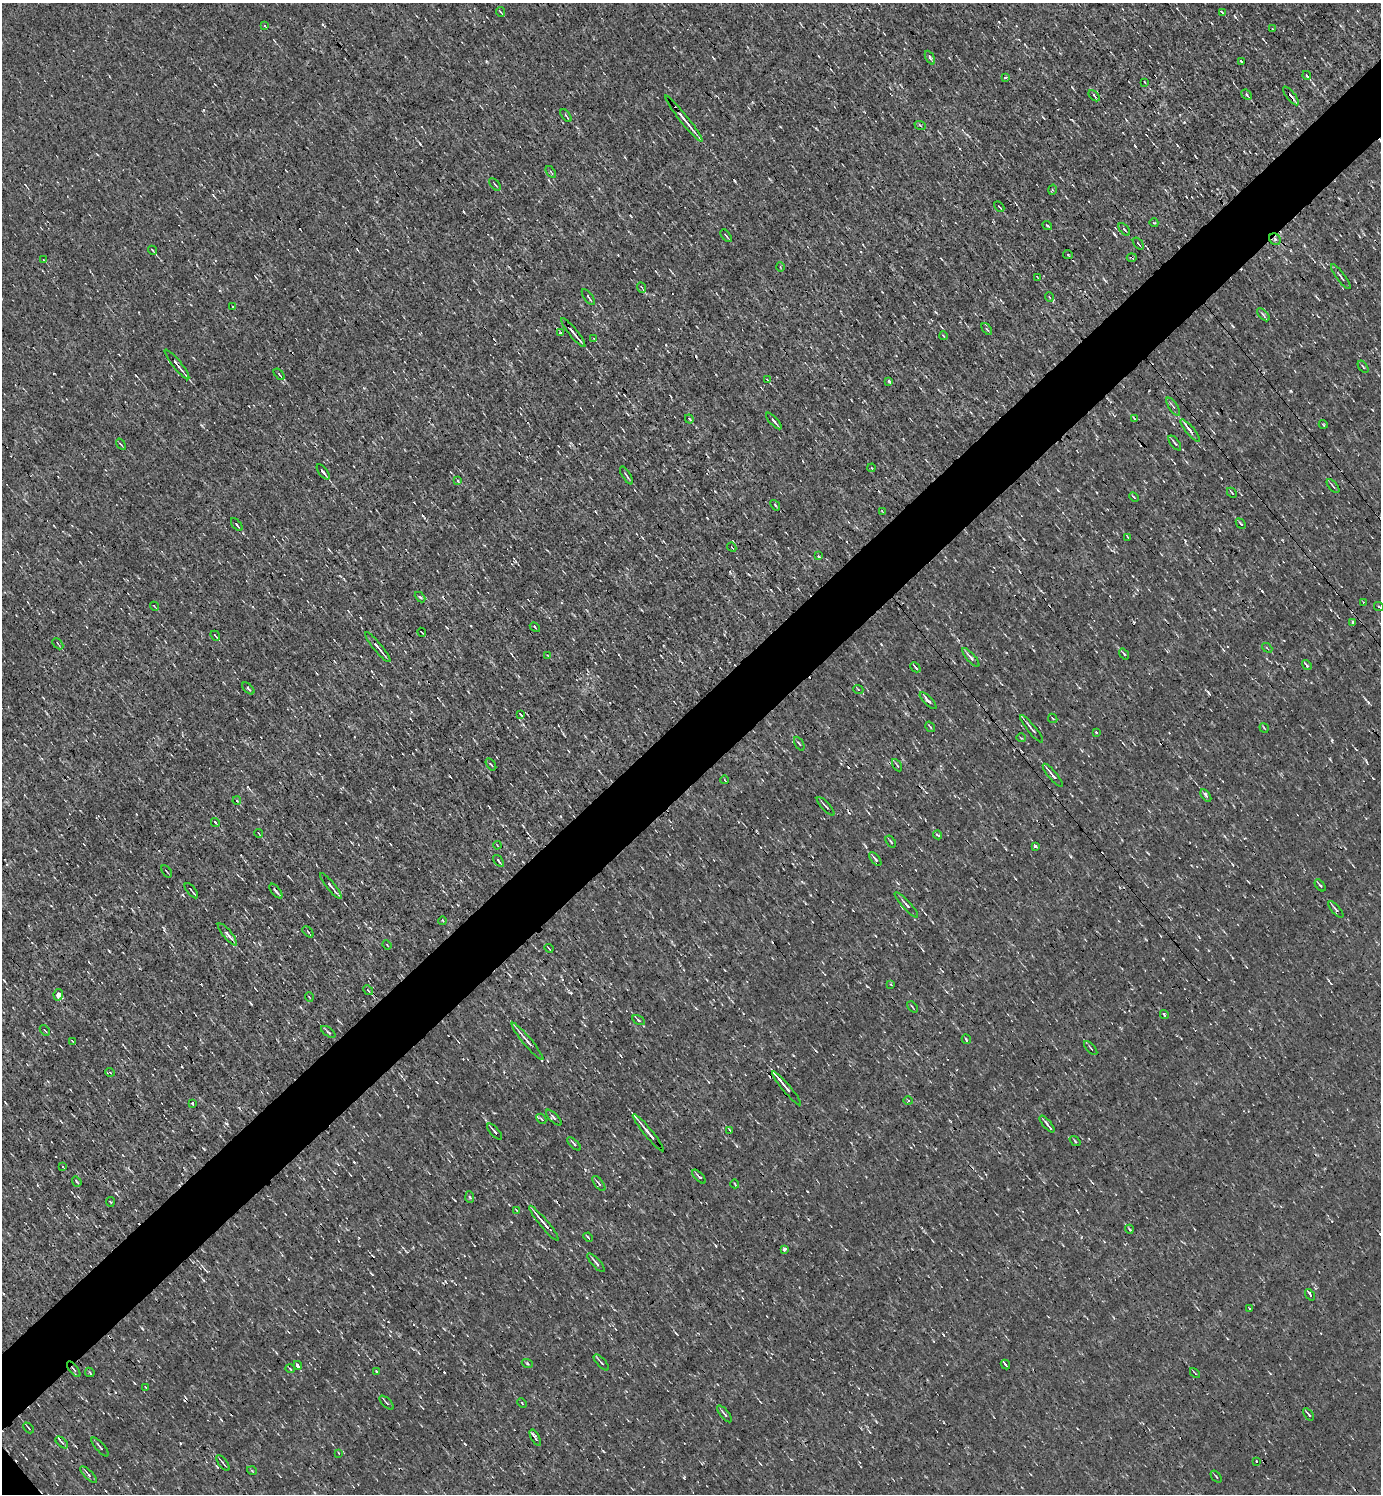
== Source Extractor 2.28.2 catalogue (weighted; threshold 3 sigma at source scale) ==
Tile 10 of 4 x 4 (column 2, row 3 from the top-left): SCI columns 1533-2911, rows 1493-2984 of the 5966 x 5967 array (HDU 1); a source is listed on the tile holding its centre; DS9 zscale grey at full resolution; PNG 1383 x 1496 px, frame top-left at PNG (2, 3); each listed source drawn as its Kron ellipse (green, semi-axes under 4 px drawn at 4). Shown black and unused: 5% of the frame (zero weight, under 3 of 4 exposures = <1% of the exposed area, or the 3 px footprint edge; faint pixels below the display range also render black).
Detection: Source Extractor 2.28.2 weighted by HDU 2 'WHT'; one run over the whole footprint, this tile lists its part. Background -4.87e-04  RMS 0.039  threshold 0.175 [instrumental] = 3 sigma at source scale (4.5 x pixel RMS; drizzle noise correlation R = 1.50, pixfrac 1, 0.05/0.05 arcsec/px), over >= 5 px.
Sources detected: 201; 12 cosmic-ray / hot-pixel residue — neither listed nor drawn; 2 inside a brighter listed object's ellipse — not listed separately; the other 187 listed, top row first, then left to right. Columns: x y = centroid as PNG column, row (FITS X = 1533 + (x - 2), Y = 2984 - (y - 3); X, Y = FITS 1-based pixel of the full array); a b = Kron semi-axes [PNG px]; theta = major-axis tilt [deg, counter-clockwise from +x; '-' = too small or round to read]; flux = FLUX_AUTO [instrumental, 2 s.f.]
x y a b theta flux
501 12 5 3 - 3.6
1222 12 4 3 - 4.6
264 25 3 3 - 9
1273 29 3 2 - 2.4
930 58 7 4 -63 6.4
1241 61 3 3 - 21
1307 75 4 3 - 8.5
1005 77 3 3 - 13
1145 82 3 2 - 2.9
1246 95 6 3 -43 6.1
1094 96 7 2 -44 6
1291 96 11 3 -51 13
566 116 7 3 -53 5.9
684 119 29 3 -51 41
920 125 6 3 -19 4.2
551 172 6 3 -53 4.5
495 184 7 2 -51 3.9
1052 190 5 3 - 3.9
999 207 6 2 -45 3.4
1154 223 4 3 - 3.1
1047 226 5 2 - 4.5
1124 229 7 3 -50 5
726 236 7 2 -51 4.3
1275 239 6 5 - 9.2
1138 243 7 3 -50 4.4
152 250 4 2 - 5
1068 255 5 3 - 5.1
1132 257 5 3 - 6.2
44 260 4 2 - 2.1
780 267 5 3 - 3.5
1341 276 15 2 -54 7.7
1037 277 3 2 - 2.4
641 287 5 3 - 4.2
588 297 9 2 -53 6.5
1049 297 5 3 - 3.7
233 307 3 2 - 6.3
1263 315 8 3 -46 6.2
987 329 7 3 -52 6
560 333 4 3 - 4.3
573 333 18 2 -51 26
944 336 4 2 - 2.7
594 339 3 2 - 3.3
177 364 19 3 -51 17
1363 367 7 3 -56 4.5
279 374 7 3 -50 4.6
767 380 4 2 - 3.1
889 381 4 3 - 14
1173 407 10 4 -55 8
689 419 5 3 - 4.7
1134 419 4 2 - 3.7
774 421 10 3 -47 11
1323 424 4 3 - 3.2
1190 430 14 4 -50 18
1175 443 9 3 -52 7.8
121 444 6 2 -54 5.4
872 468 4 2 - 3
323 472 9 2 -52 11
626 475 10 2 -57 6.9
457 481 3 3 - 9
1333 486 8 3 -51 6.3
1232 493 6 2 -45 3.6
1134 497 5 3 - 4
775 505 6 2 -50 5.3
882 511 3 2 - 2.9
1241 524 6 2 -46 5.2
237 525 7 3 -50 6.8
1128 537 3 2 - 3.6
732 547 5 2 - 2.4
818 556 3 3 - 11
420 597 6 3 -44 5.2
1363 602 2 2 - 3.7
154 606 5 2 - 3.5
1379 607 5 3 - 3.7
1353 623 3 3 - 7.8
535 627 5 2 - 3.7
422 632 4 2 - 3
215 636 5 2 - 4.9
58 644 6 3 -46 4.2
378 647 19 3 -51 21
1267 648 6 3 -38 3.4
1124 654 6 3 -53 4.8
548 656 4 2 - 2.5
971 658 12 3 -49 12
1307 665 5 4 - 5.9
915 667 6 3 -44 5.8
248 688 7 4 -44 6.3
858 689 5 3 - 3.5
928 701 11 3 -45 17
520 714 3 2 - 4.1
1053 718 5 3 - 3.7
930 727 6 3 -56 4.4
1264 728 5 2 - 3.5
1031 729 17 3 -51 13
1096 732 3 3 - 9.9
1021 738 5 3 - 3
799 744 7 3 -61 5.5
491 764 7 2 -54 4.9
897 765 7 3 -58 5.2
1053 775 14 3 -50 18
725 780 4 2 - 2.1
1206 796 7 3 -55 7.5
237 801 4 3 - 4.6
826 806 12 2 -47 7.5
215 822 5 3 - 5.4
259 834 4 2 - 3.5
937 835 4 3 - 7.7
891 841 7 3 -54 5.5
497 845 4 3 - 3.1
1035 846 3 3 - 11
875 859 8 4 -52 8.7
498 861 7 2 -52 9.5
167 871 7 2 -54 3.6
1320 885 7 3 -50 6.2
331 886 16 3 -51 15
191 891 9 2 -50 7.3
276 891 9 3 -51 8.9
906 905 17 4 -48 14
1336 910 10 4 -49 11
443 921 4 2 - 3.3
308 932 6 4 -47 7.4
227 934 14 3 -50 17
387 945 5 3 - 3
549 948 5 2 - 3.3
891 985 3 2 - 2.5
368 990 5 4 - 4.9
58 995 6 4 79 33
309 997 5 3 - 2.9
912 1007 6 2 -47 3.8
1164 1014 5 3 - 5.4
638 1020 7 4 -30 6.3
45 1030 6 2 -50 3.5
328 1032 8 3 -34 5.7
966 1039 5 2 - 4.1
527 1041 24 3 -50 24
73 1042 4 2 - 3.1
1091 1048 8 2 -48 5
110 1072 5 3 - 3.6
787 1088 22 3 -50 23
908 1101 5 3 - 4
192 1103 3 3 - 12
554 1118 10 3 -45 8.2
541 1119 5 3 - 4.1
1047 1124 10 3 -51 8.4
730 1130 3 2 - 3.3
495 1132 10 3 -49 11
648 1133 24 3 -51 30
1075 1141 6 3 -38 4
574 1144 8 3 -45 6.9
62 1166 3 3 - 5
699 1177 9 3 -46 7.1
77 1182 5 2 - 4.1
599 1183 9 4 -51 8.8
735 1184 4 2 - 2.9
470 1197 6 4 -86 5.3
110 1202 5 3 - 3.4
517 1211 4 3 - 5
544 1223 22 3 -50 32
1129 1229 4 3 - 3.1
588 1237 5 3 - 4.9
785 1249 3 3 - 19
596 1263 12 3 -48 11
1310 1295 6 3 -54 7.2
1249 1309 3 2 - 5.4
601 1362 10 3 -48 7.9
527 1363 5 3 - 4.1
1005 1364 5 2 - 6.2
298 1365 5 3 - 28
74 1369 9 2 -52 6.1
290 1369 4 3 - 3.5
377 1371 3 3 - 17
90 1372 5 3 - 3.7
1195 1373 6 2 -46 3.5
145 1387 3 2 - 2.5
386 1403 9 3 -44 6.7
522 1403 5 3 - 4.2
724 1414 10 3 -50 8.2
1308 1414 7 3 -53 5.2
29 1428 6 3 -44 5.3
535 1438 9 4 -61 9.7
62 1442 7 3 -41 8.6
100 1447 12 3 -49 7.8
339 1453 3 2 - 2.9
1256 1461 3 2 - 6.4
223 1463 9 2 -52 5.7
252 1471 5 3 - 3.4
88 1475 11 3 -44 8.8
1216 1477 7 2 -50 3.7
Overlapping masked pixels (flux is a lower limit): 8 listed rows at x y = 1291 96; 684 119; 1275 239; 1132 257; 787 1088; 495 1132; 74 1369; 62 1442
Unlisted compact peaks at least as high as the median listed source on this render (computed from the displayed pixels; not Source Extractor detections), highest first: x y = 1291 391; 1114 234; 1332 740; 226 1123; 1262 591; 1208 692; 142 1328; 109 951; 1235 17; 603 1451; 420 144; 465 1444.